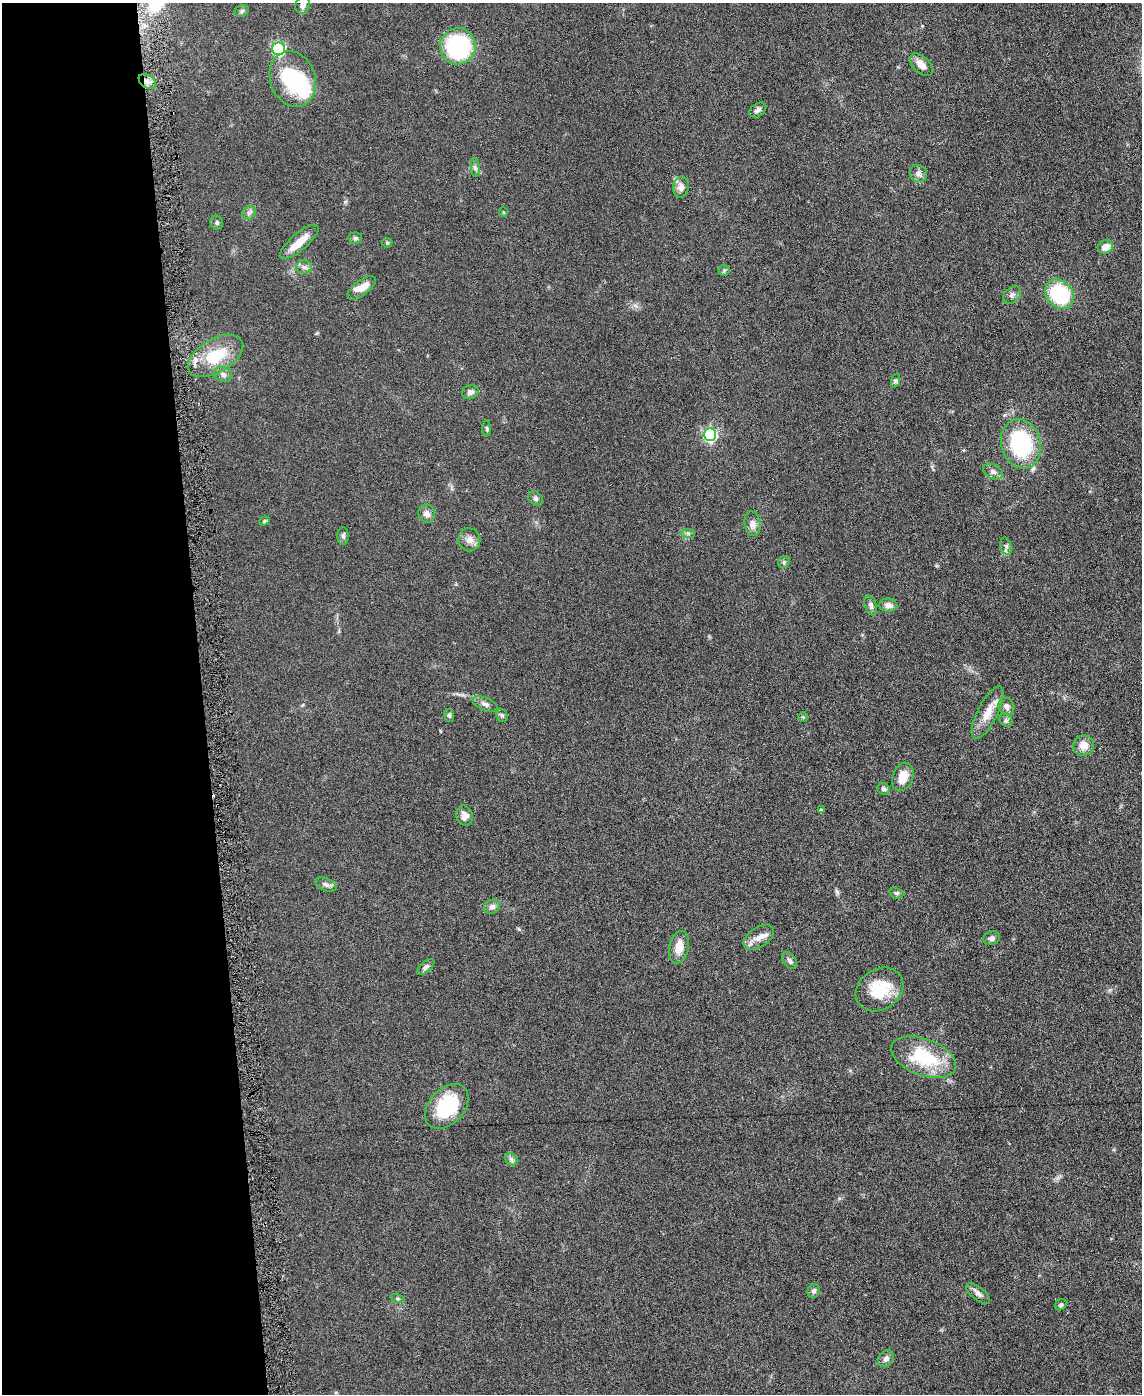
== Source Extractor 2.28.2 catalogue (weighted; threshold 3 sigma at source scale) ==
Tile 5 of 4 x 3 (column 1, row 2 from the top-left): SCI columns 1-1140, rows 1519-2910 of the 4565 x 4533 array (HDU 1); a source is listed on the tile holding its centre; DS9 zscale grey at full resolution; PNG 1144 x 1396 px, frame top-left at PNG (2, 3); each listed source drawn as its Kron ellipse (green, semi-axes under 4 px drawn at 4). Shown black and unused: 18% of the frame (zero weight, under 3 of 6 exposures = <1% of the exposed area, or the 3 px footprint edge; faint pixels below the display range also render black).
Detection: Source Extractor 2.28.2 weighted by HDU 2 'WHT'; one run over the whole footprint, this tile lists its part. Background 0.0616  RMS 0.0057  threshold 0.0235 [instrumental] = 3 sigma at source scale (4.09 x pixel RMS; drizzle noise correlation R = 1.36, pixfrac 0.8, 0.05/0.05 arcsec/px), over >= 5 px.
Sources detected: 75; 1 inside a brighter object's white glare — neither listed nor drawn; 3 inside a brighter listed object's ellipse — not listed separately; the other 71 listed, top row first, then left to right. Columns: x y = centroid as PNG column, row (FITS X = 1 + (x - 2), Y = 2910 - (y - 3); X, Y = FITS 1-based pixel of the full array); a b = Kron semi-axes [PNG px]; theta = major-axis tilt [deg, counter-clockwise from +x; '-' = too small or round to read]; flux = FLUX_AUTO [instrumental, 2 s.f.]
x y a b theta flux
303 5 8 7 - 2.4
242 11 7 5 23 1
458 46 18 17 - 54
278 49 6 6 - 65
921 65 14 8 -44 4.3
293 79 28 22 -71 39
147 81 10 6 -35 2.8
758 110 9 6 35 1.8
475 168 9 3 -85 1.1
918 174 9 8 - 2
681 187 10 8 85 2.8
503 212 5 3 - 0.42
249 213 7 6 - 1.5
217 223 7 6 - 1.2
355 238 7 5 4 1
299 242 24 8 41 9.5
387 243 5 5 - 0.65
1105 247 8 6 22 4.6
304 267 8 6 -1 1.8
724 270 5 5 - 0.82
361 288 17 7 37 4.9
1060 294 16 13 -51 40
1012 295 10 7 46 1.9
215 356 30 16 30 21
223 374 9 7 -21 1.9
895 381 7 4 71 0.86
470 392 8 7 - 1.7
487 428 8 4 -89 0.73
710 435 6 6 - 77
1021 444 25 19 -74 48
993 472 10 7 -27 2.2
536 498 8 6 -45 1.3
427 514 9 8 - 2.4
264 521 5 4 - 0.73
753 524 12 8 -80 2.8
688 533 7 4 -1 1
343 536 9 5 -90 1.3
469 540 11 11 - 3.3
1006 546 9 5 -73 1.5
784 562 6 5 - 0.94
871 605 10 5 -73 1.8
888 605 9 6 -7 2.7
485 704 13 6 -23 2.2
1006 706 9 7 -54 2.6
988 713 29 10 63 8.2
449 715 6 5 - 0.95
502 715 7 5 -67 1.2
803 717 4 4 - 0.59
1006 720 7 5 -45 1.2
1084 745 10 10 - 5.1
903 777 14 10 69 7.5
884 789 6 5 - 1.4
821 810 4 3 - 0.91
464 816 10 8 -74 3.3
326 884 11 6 -23 1.9
896 893 7 5 -19 1.1
492 907 8 7 - 2.1
759 937 17 9 31 4.8
992 938 8 6 19 1.8
679 947 16 9 77 6.7
789 960 9 6 -57 1.6
426 967 10 5 41 1.6
880 989 25 20 33 20
924 1057 34 18 -20 29
447 1106 26 17 47 29
511 1159 7 5 -47 1.3
814 1291 7 6 - 1.6
978 1294 14 6 -39 2.2
397 1298 7 3 -19 0.73
1061 1305 6 5 - 0.84
886 1359 9 7 55 2.2
Overlapping masked pixels (flux is a lower limit): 1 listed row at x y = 147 81
Isophote crosses this tile's border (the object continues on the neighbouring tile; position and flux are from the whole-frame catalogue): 1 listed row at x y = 303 5